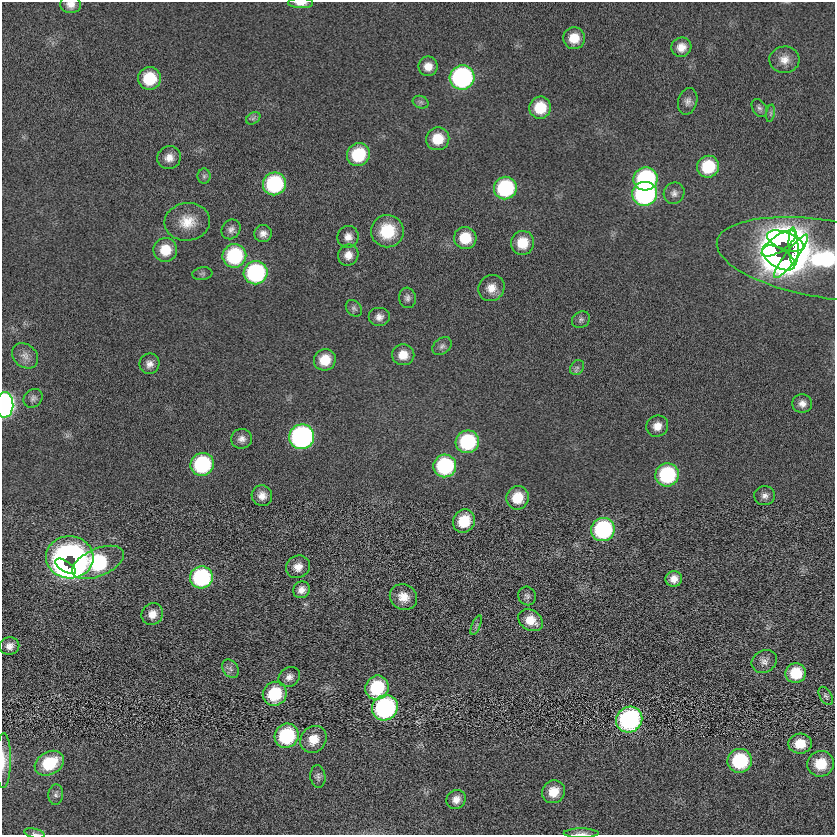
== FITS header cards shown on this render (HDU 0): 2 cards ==
NAXIS1  =                  833
NAXIS2  =                  833

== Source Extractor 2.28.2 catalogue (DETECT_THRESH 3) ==
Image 833 x 833 px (HDU 0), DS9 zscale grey, 1 PNG px = 1 image px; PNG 837 x 837 px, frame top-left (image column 1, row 833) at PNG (2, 2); each listed source drawn as its Kron ellipse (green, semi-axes under 4 px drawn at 4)
Background -0.0246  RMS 4.7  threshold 14.2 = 3 sigma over >= 5 px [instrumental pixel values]
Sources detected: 103; all 103 listed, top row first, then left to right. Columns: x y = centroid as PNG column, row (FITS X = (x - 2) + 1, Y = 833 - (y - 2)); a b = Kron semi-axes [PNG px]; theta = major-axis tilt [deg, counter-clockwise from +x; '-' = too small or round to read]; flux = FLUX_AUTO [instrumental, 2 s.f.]
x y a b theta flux
300 3 12 5 0 2400
71 5 10 8 -6 2200
574 38 11 11 - 5700
681 47 10 9 - 3400
784 60 15 13 5 3500
428 66 10 9 - 3300
462 77 12 12 - 65000
149 78 11 11 - 13000
688 101 13 9 74 1800
421 102 8 6 -21 880
540 108 11 11 - 9500
759 108 10 7 -57 1100
770 113 9 4 81 620
253 118 8 5 31 820
438 139 12 11 - 7800
358 155 12 11 - 17000
169 158 12 11 - 3100
708 167 11 11 - 14000
204 176 8 6 -90 820
646 179 12 11 - 42000
274 184 12 11 - 32000
505 188 11 11 - 29000
674 193 11 10 - 1600
645 194 12 12 - 68000
187 222 23 19 6 7500
231 229 10 9 - 1600
387 231 16 16 - 12000
263 234 9 8 - 1900
348 237 11 10 - 2700
465 238 11 11 - 8600
785 241 19 8 -20 99000
522 243 12 11 - 7500
779 243 20 8 34 97000
794 247 19 5 -88 62000
165 250 12 12 - 7300
348 255 11 10 - 3000
234 256 12 11 - 28000
791 256 27 6 53 87000
779 258 18 9 -32 98000
824 259 108 38 -9 100000
256 273 12 11 - 44000
202 274 10 6 7 880
491 288 13 12 - 3900
407 298 10 8 -83 1300
354 308 9 7 -49 940
379 317 11 9 0 2000
581 320 9 8 - 1000
442 346 10 7 40 1200
403 355 11 10 - 4500
25 356 14 11 -41 2400
325 360 11 10 - 7100
149 364 10 10 - 2200
577 367 8 6 54 930
33 398 10 8 43 1300
802 404 10 9 - 2100
5 405 13 8 88 93000
657 426 11 10 - 3300
302 437 12 12 - 90000
242 439 10 9 - 2000
467 442 12 11 - 25000
202 464 12 11 - 31000
445 466 11 11 - 31000
667 475 12 11 - 29000
262 496 10 10 - 2800
765 496 10 9 - 1600
517 498 12 11 - 8000
464 521 12 10 55 10000
603 529 12 11 - 41000
70 557 24 21 -2 190000
98 562 27 13 23 38000
65 566 11 5 -33 44000
298 567 12 11 - 3200
201 577 11 11 - 36000
674 579 8 8 - 2700
301 590 9 8 - 2300
527 596 9 9 - 1200
403 597 14 12 -31 4400
152 614 11 10 - 3300
531 620 13 10 -32 5200
476 625 10 4 67 750
10 646 10 8 12 2200
764 661 13 11 31 2000
230 669 10 7 -54 1400
796 673 10 9 - 9400
289 677 11 9 34 2000
377 688 12 11 - 19000
275 694 12 11 - 16000
826 696 10 6 -60 840
385 708 13 12 - 57000
629 720 13 12 - 57000
287 736 12 11 - 23000
313 739 14 12 48 5200
800 744 12 10 3 5900
3 760 27 7 89 3700
740 761 12 12 - 22000
49 763 15 11 28 14000
821 764 13 13 - 9400
318 777 11 7 -84 1200
553 792 12 11 - 5500
56 795 10 7 87 1200
456 799 10 9 - 2400
35 833 10 4 -14 660
581 833 17 5 0 1500
At the frame edge (FLAGS 8, measured only in part): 7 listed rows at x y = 300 3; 71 5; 824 259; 5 405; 3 760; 35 833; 581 833